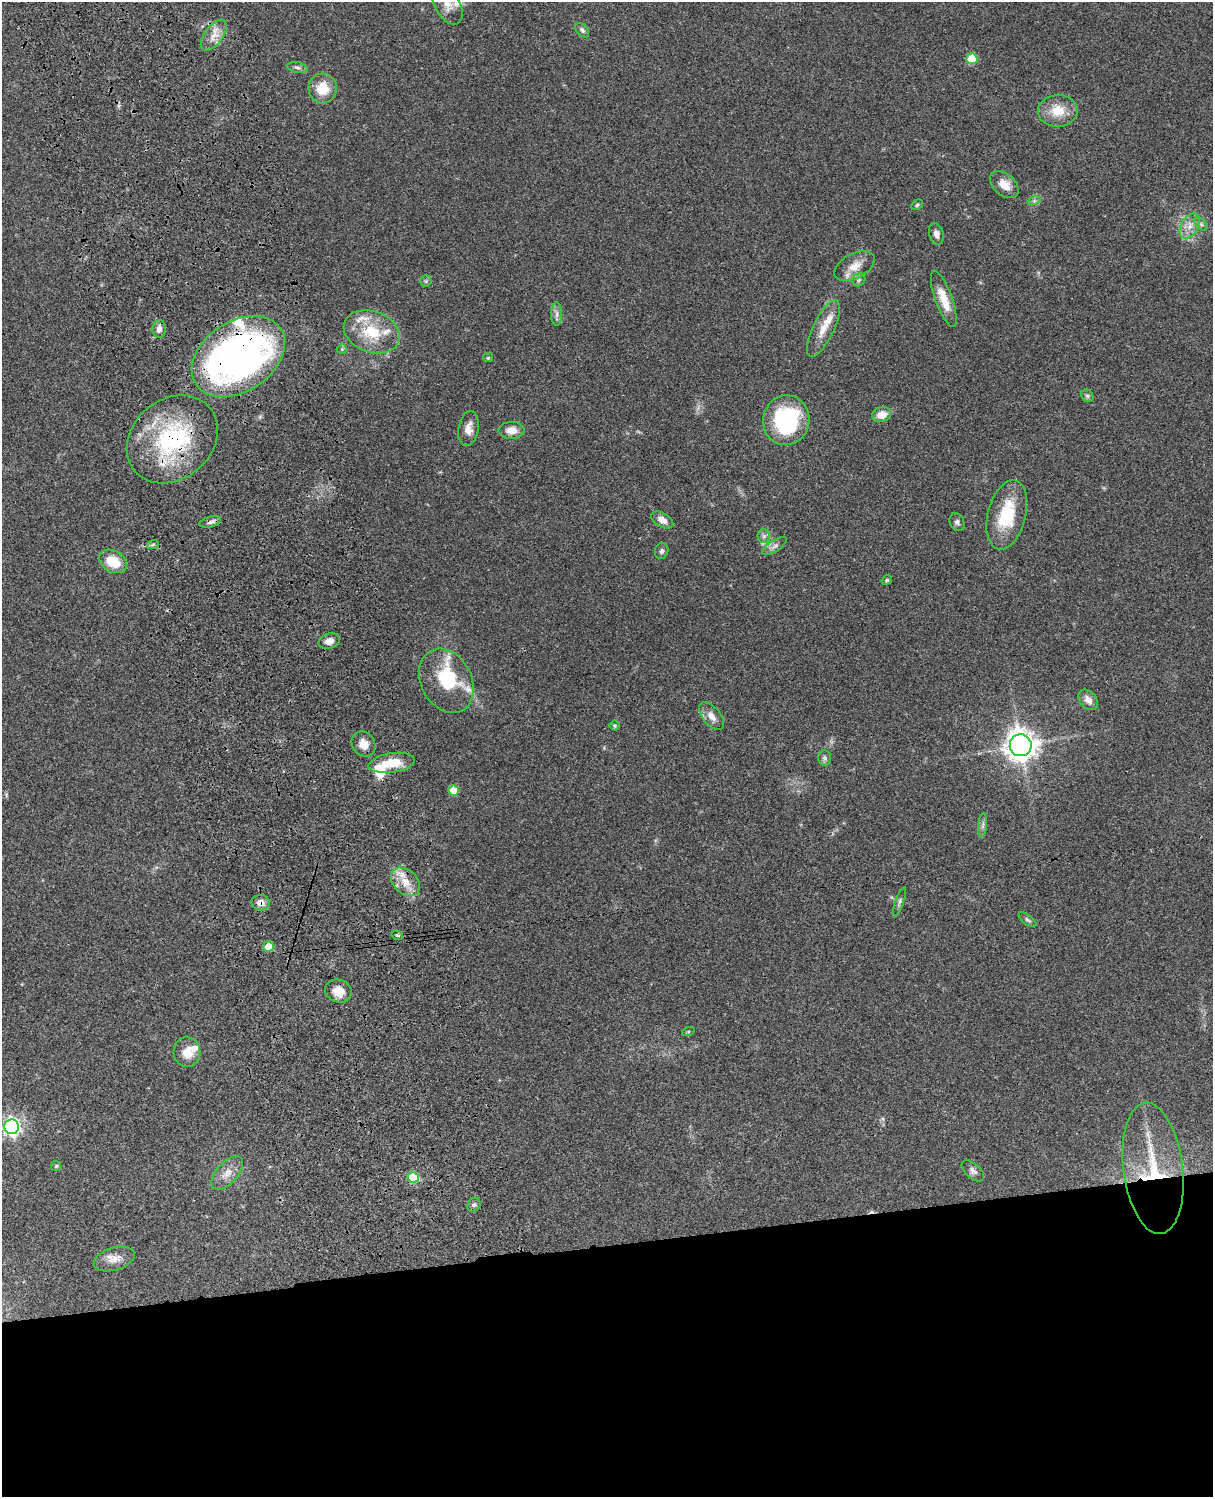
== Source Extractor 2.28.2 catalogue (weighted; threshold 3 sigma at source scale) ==
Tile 11 of 4 x 3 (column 3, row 3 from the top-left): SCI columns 2545-3755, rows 278-1772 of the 5086 x 4928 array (HDU 1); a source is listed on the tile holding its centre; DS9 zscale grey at full resolution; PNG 1215 x 1499 px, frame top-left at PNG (2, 2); each listed source drawn as its Kron ellipse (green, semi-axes under 4 px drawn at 4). Shown black and unused: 17% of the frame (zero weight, under 3 of 4 exposures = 6% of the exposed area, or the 3 px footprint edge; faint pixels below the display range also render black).
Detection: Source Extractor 2.28.2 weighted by HDU 2 'WHT'; one run over the whole footprint, this tile lists its part. Background 0.075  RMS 0.0057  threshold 0.0257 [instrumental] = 3 sigma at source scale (4.5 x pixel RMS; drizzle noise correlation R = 1.50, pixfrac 1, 0.05/0.05 arcsec/px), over >= 5 px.
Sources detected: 79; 1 inside a brighter object's white glare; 1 cosmic-ray / hot-pixel residue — neither listed nor drawn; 9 inside a brighter listed object's ellipse — not listed separately; the other 68 listed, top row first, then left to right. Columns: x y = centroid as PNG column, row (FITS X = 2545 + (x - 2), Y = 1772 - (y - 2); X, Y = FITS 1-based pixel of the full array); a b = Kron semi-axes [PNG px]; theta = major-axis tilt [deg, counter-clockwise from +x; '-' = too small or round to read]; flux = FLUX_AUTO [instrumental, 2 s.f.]
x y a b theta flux
447 4 23 12 -62 7.6
582 30 8 5 -47 1.5
214 35 18 9 54 6.1
972 59 5 5 - 19
297 67 10 5 -13 1.7
323 88 15 14 - 13
1058 111 20 16 1 12
1004 185 16 11 -41 7
1034 201 7 4 18 1.1
917 205 6 5 - 0.93
1201 224 8 4 -45 1.4
1190 226 13 8 58 5.4
936 234 11 7 -74 2.7
855 266 22 12 28 8
859 280 7 5 45 1.4
426 281 6 5 - 0.98
944 299 29 8 -70 11
557 314 11 5 90 2.2
823 328 31 10 65 9.4
159 329 9 6 88 3.1
372 332 29 20 -20 23
342 349 5 5 - 0.71
238 356 51 35 33 270
488 358 5 4 - 0.59
1087 396 7 5 -45 1.2
882 415 9 7 16 6.5
786 420 25 23 82 63
468 429 17 10 81 5.1
512 430 13 8 1 5.8
172 439 49 40 40 73
1007 515 35 19 75 27
662 520 12 7 -29 3.9
210 522 11 5 13 1.9
957 522 9 7 -64 1.7
764 536 6 6 - 1.7
153 544 6 4 19 0.84
775 546 14 5 34 2.3
662 551 8 6 74 1.5
113 561 15 10 -30 13
887 580 5 4 - 0.87
329 641 11 7 19 3.7
446 681 34 25 -62 40
1088 700 11 8 -50 4.3
712 716 16 9 -51 4.5
614 726 5 5 - 0.87
364 744 13 11 -56 5.7
1021 745 11 11 - 700
824 758 7 6 - 1.8
392 763 23 9 8 14
454 791 5 5 - 15
983 825 12 4 85 1.8
405 882 16 11 -44 8.6
899 902 15 4 70 1.6
260 903 9 7 -6 4.3
1028 920 10 4 -36 1.2
397 935 6 4 -13 0.82
268 947 5 5 - 10
338 991 13 11 -21 7.3
688 1032 6 4 19 0.69
187 1052 15 13 -85 7.9
12 1127 7 7 - 220
56 1166 5 5 - 0.7
1153 1168 66 29 -83 51
973 1171 13 7 -41 2.4
227 1173 20 10 48 6.3
413 1177 6 5 - 23
474 1205 7 6 - 1.5
114 1259 21 11 17 6.5
Overlapping masked pixels (flux is a lower limit): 6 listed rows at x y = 238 356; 172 439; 210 522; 405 882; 260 903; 1153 1168
Isophote crosses this tile's border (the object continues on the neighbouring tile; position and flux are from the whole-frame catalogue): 2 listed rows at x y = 447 4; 12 1127